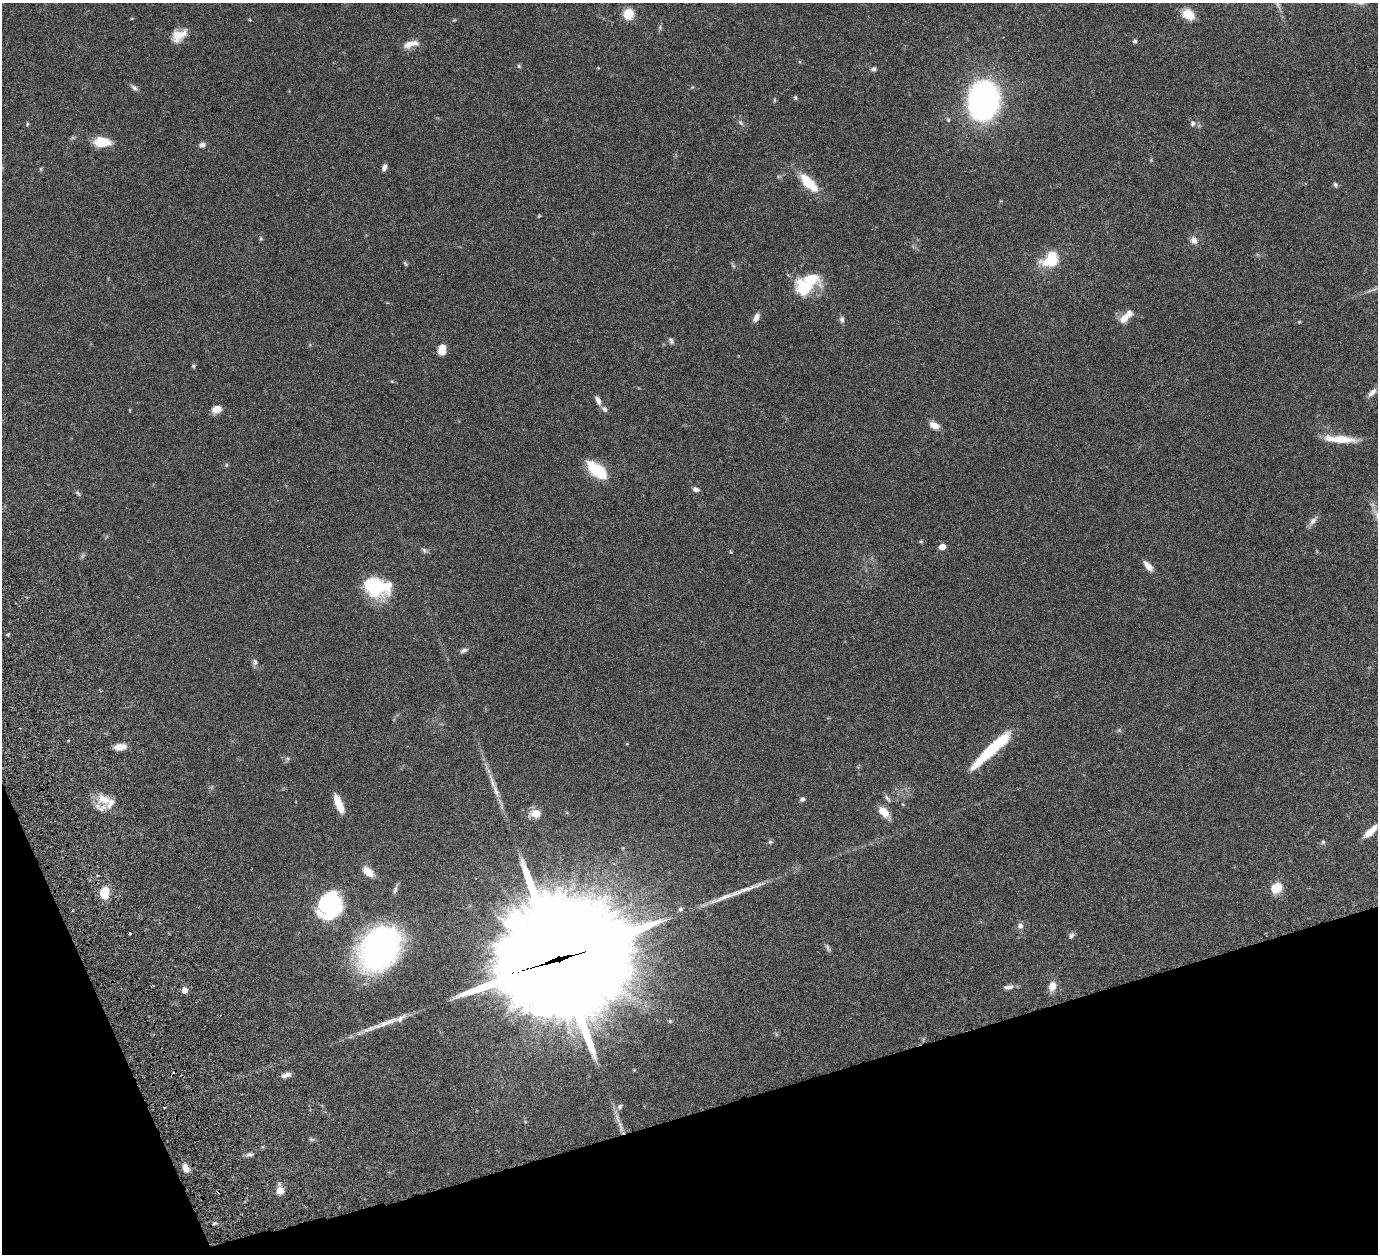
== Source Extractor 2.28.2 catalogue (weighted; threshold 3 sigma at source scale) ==
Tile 14 of 4 x 4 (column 2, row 4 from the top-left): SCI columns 1439-2814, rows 319-1570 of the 5680 x 5541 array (HDU 1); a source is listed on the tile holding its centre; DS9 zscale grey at full resolution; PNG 1380 x 1256 px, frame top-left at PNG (2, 3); no overlay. Shown black and unused: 15% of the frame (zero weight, under 3 of 6 exposures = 5% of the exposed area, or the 3 px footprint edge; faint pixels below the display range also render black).
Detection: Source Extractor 2.28.2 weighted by HDU 2 'WHT'; one run over the whole footprint, this tile lists its part. Background 0.0534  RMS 0.0027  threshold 0.0112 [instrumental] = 3 sigma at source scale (4.09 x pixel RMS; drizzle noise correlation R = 1.36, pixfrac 0.8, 0.05/0.05 arcsec/px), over >= 5 px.
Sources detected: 111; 2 too faint to see at this stretch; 5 inside a brighter object's white glare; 2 cosmic-ray / hot-pixel residue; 4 long thin detections or spike segments (spike, bleed or trail) — not listed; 4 inside a brighter listed object's ellipse — not listed separately; the other 94 listed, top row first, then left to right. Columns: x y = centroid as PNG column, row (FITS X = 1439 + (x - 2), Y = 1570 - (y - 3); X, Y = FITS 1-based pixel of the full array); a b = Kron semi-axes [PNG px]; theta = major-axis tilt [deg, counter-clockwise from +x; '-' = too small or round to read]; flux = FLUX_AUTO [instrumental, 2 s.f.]
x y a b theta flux
628 14 9 9 - 4.9
1189 14 14 10 -30 4.3
250 20 4 3 - 0.21
660 27 7 5 80 0.44
179 35 18 11 33 3.7
1135 41 5 4 - 0.63
410 44 19 7 15 2.6
519 66 6 5 - 0.36
874 69 7 6 - 0.66
134 88 11 6 -40 0.84
795 97 6 4 -89 0.32
774 100 6 4 90 0.3
983 101 21 16 78 170
948 120 6 5 - 0.37
741 123 9 4 -45 0.57
1193 123 9 7 86 0.79
27 124 5 4 - 0.29
102 142 17 9 -3 6.2
202 145 8 7 - 0.89
384 167 8 5 67 0.99
40 169 6 4 90 0.29
809 183 27 11 -45 7.4
1335 184 6 6 - 0.5
539 216 5 4 - 0.25
261 239 5 5 - 0.31
1194 240 10 8 -61 1.4
1050 260 21 16 39 8.6
405 263 8 4 -46 0.36
733 266 7 5 -59 0.41
810 280 27 13 7 8.5
1369 291 9 4 19 0.6
756 317 11 6 61 1.4
1124 318 15 10 46 2.5
842 320 9 6 -79 0.8
671 341 9 5 -58 0.67
442 349 11 7 86 3.3
193 366 6 5 - 0.37
1372 392 14 6 45 1.3
598 400 11 6 -66 1.4
216 409 12 8 14 1.9
604 409 9 6 -54 0.8
934 425 10 7 -28 2.4
1340 439 34 7 -4 6.6
598 471 22 10 -39 12
696 489 8 6 -15 0.85
78 493 9 5 -53 0.49
1377 516 33 6 -65 3.1
1313 521 14 7 49 1.3
921 541 5 5 - 0.3
942 547 5 4 - 3.6
424 550 8 6 -55 0.56
731 552 5 3 - 0.22
1148 566 13 6 -49 2.1
377 587 30 21 -13 14
8 635 3 3 - 0.56
464 650 11 6 17 0.82
255 662 9 7 90 0.79
1119 730 5 5 - 0.39
627 744 5 3 - 0.2
120 747 13 7 6 2.5
991 750 52 9 43 14
287 759 7 6 - 0.57
492 782 31 6 -71 3
887 798 13 4 -51 0.62
104 799 22 13 -20 4.6
802 799 6 5 - 0.71
339 804 21 7 -67 4.3
884 812 13 8 -44 3.2
535 813 14 10 9 2.4
1370 831 19 7 43 3.1
770 842 7 5 2 0.46
1323 842 5 5 - 0.42
368 872 12 7 -42 3.5
1276 888 10 8 38 5.5
104 893 14 10 84 4.8
330 907 21 11 65 11
681 909 8 7 - 0.67
1020 926 8 7 - 1
1071 936 9 6 54 0.64
828 948 13 4 -63 0.63
379 949 31 23 54 100
558 959 56 39 16 7500
1052 986 12 8 73 2.5
1011 987 8 6 43 0.78
185 990 7 6 - 1.5
400 1018 17 7 35 1.7
776 1034 6 4 -72 0.33
286 1075 12 6 16 1.2
620 1107 9 7 73 0.88
617 1118 18 6 -69 1.9
312 1139 8 4 -8 0.46
250 1154 10 5 -2 0.81
186 1168 9 7 -63 2.1
280 1191 8 7 - 3
Overlapping masked pixels (flux is a lower limit): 2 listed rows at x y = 558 959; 186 1168
Isophote crosses this tile's border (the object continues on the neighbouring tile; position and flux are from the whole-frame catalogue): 1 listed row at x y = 1377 516